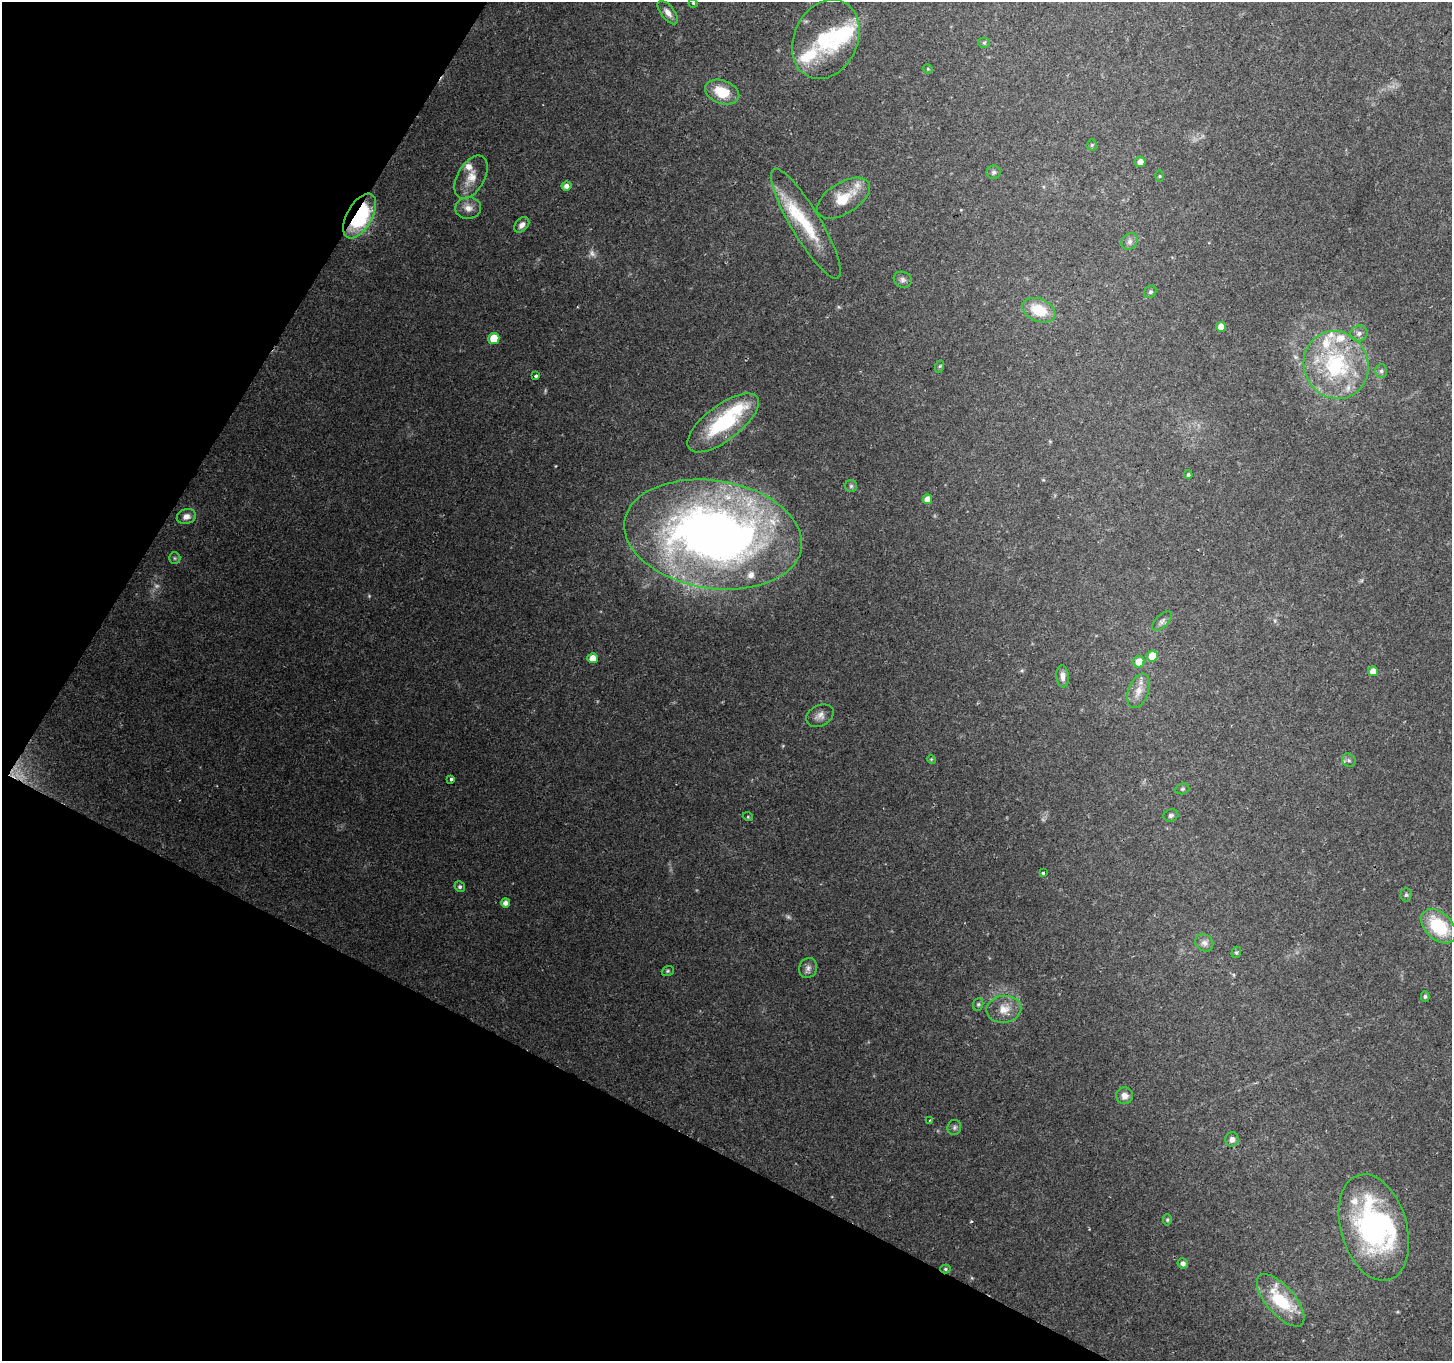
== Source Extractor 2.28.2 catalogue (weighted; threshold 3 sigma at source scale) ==
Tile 9 of 4 x 4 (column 1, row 3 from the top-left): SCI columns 1-1450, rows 1556-2914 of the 5806 x 5894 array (HDU 1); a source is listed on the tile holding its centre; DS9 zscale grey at full resolution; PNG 1454 x 1363 px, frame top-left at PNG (2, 2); each listed source drawn as its Kron ellipse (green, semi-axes under 4 px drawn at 4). Shown black and unused: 26% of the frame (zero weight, under 2 of 3 exposures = <1% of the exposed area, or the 3 px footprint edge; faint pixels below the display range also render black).
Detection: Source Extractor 2.28.2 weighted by HDU 2 'WHT'; one run over the whole footprint, this tile lists its part. Background 0.15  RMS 0.0076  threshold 0.034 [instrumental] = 3 sigma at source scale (4.5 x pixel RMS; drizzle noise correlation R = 1.50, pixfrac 1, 0.0396/0.0396 arcsec/px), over >= 5 px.
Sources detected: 88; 4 too faint to see at this stretch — neither listed nor drawn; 14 inside a brighter listed object's ellipse — not listed separately; the other 70 listed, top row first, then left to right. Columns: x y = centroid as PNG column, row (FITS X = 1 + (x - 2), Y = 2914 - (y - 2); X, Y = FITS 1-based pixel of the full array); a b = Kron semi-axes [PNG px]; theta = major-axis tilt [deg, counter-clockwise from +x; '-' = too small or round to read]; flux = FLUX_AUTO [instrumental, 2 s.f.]
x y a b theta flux
693 3 4 4 - 0.9
668 12 14 6 -52 4.7
826 39 41 31 65 52
984 43 5 5 - 1.2
928 69 5 4 - 0.86
722 92 18 11 -19 19
1092 145 5 5 - 0.96
1140 162 5 5 - 4.5
994 172 7 7 - 1.9
1159 176 5 4 - 0.71
471 177 23 13 60 12
566 186 5 4 - 4
843 198 30 15 32 22
468 208 13 10 1 6.3
360 216 24 12 60 75
806 224 63 15 -59 37
522 225 9 6 46 4
1129 241 9 7 46 2.7
903 280 9 7 -27 2.7
1150 292 6 5 - 1.5
1039 310 17 11 -22 21
1221 327 5 5 - 7.8
1359 333 8 7 - 3.1
494 338 5 5 - 15
1336 365 34 32 -64 74
940 366 6 4 71 1
1381 371 7 6 - 2
536 376 4 3 - 6.5
723 423 43 17 37 63
1188 475 4 4 - 1.7
851 486 6 6 - 1.5
927 499 5 4 - 5.5
186 516 10 7 17 4.9
713 534 90 54 -9 590
175 558 6 5 - 1.4
1162 621 12 6 46 2.7
1152 656 5 5 - 13
593 658 5 5 - 7.9
1139 662 6 5 - 8.2
1373 671 5 5 - 6.5
1063 676 11 6 -85 4.2
1138 691 18 10 70 7.8
820 716 14 10 27 5
931 759 4 3 - 0.64
1349 760 7 6 - 2.1
451 779 3 3 - 2.9
1182 789 7 5 14 1.3
1171 815 7 6 - 1.9
748 817 5 3 - 0.68
1043 873 3 3 - 1.9
460 887 5 5 - 1.5
1406 895 6 5 - 1.3
505 903 4 4 - 3.9
1439 926 20 13 -44 39
1204 943 9 8 - 3.5
1236 952 6 4 68 1.1
808 968 10 8 67 3.7
668 971 6 5 - 1.2
1425 996 5 4 - 1.3
978 1004 6 5 - 1.3
1004 1009 17 13 9 10
1125 1096 8 8 - 4.7
929 1120 3 2 - 0.6
954 1127 8 6 73 2
1232 1139 7 6 - 3.7
1167 1220 5 4 - 1.1
1374 1227 54 33 -74 150
1183 1263 5 5 - 2.7
945 1269 5 4 - 1.1
1281 1300 32 14 -49 38
Overlapping masked pixels (flux is a lower limit): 2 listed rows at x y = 360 216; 945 1269